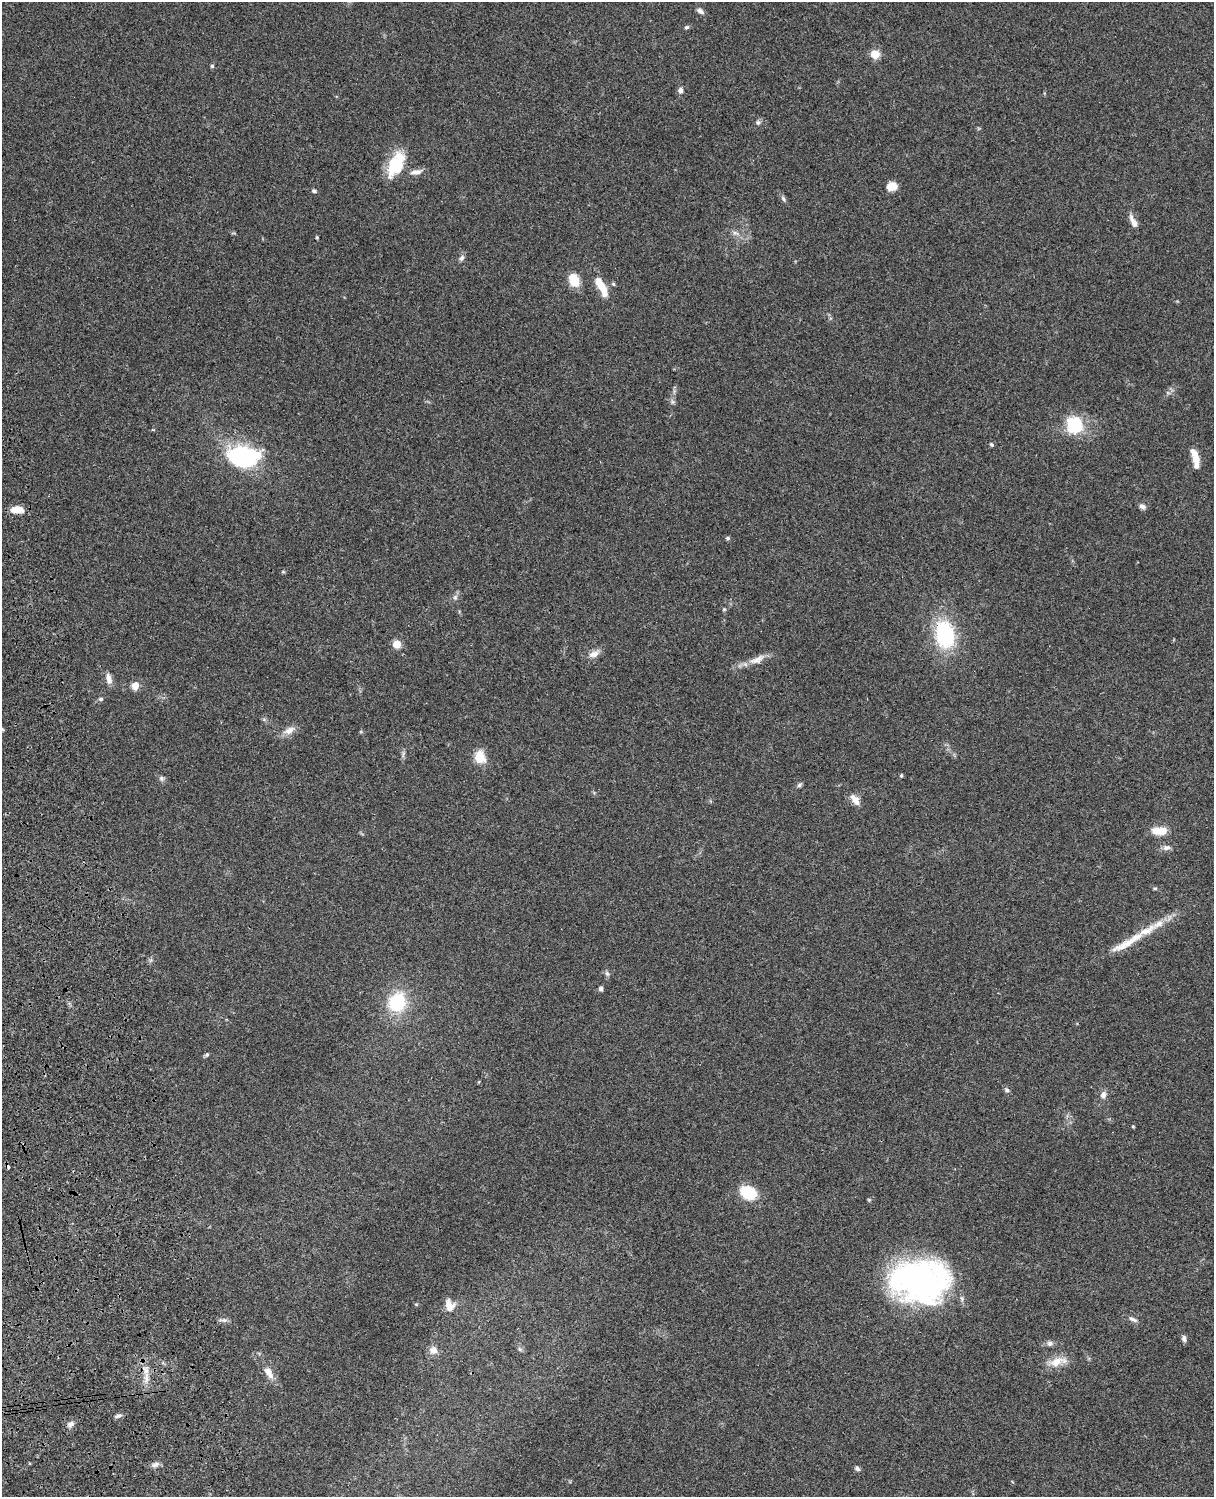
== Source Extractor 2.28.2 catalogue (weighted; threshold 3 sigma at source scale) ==
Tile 7 of 4 x 3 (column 3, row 2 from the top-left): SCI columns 2546-3757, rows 1773-3267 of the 5087 x 4926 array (HDU 1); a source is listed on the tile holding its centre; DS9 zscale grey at full resolution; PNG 1216 x 1499 px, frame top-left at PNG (2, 2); no overlay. Shown black and unused: <1% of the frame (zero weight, under 3 of 4 exposures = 6% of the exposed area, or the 3 px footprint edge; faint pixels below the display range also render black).
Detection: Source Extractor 2.28.2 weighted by HDU 2 'WHT'; one run over the whole footprint, this tile lists its part. Background 0.0958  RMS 0.0062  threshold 0.028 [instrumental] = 3 sigma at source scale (4.5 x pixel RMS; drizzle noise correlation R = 1.50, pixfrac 1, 0.05/0.05 arcsec/px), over >= 5 px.
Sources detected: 75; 1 cosmic-ray / hot-pixel residue — not listed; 3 inside a brighter listed object's ellipse — not listed separately; the other 71 listed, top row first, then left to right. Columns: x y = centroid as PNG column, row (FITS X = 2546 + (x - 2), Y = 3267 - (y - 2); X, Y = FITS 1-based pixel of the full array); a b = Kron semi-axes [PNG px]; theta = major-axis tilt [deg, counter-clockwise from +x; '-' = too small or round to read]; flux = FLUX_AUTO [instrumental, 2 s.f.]
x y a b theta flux
700 11 10 6 -31 2.2
687 27 6 4 29 1.2
875 54 5 5 - 20
212 66 5 4 - 0.8
680 90 7 6 - 2.1
758 122 7 6 - 1.5
396 164 31 15 65 23
416 172 18 6 9 3.7
892 186 10 8 13 7.7
314 191 5 4 - 1.6
783 199 9 5 -53 1.5
1133 221 20 6 -63 4.3
735 233 11 4 -22 1.9
317 237 4 4 - 0.58
462 258 9 5 53 1.7
574 280 10 8 -69 18
613 284 5 4 - 0.95
601 286 29 8 -63 12
673 402 7 4 90 1.2
1074 425 20 19 - 25
991 444 6 5 - 0.94
243 457 26 17 -4 90
1196 463 19 8 -82 5.1
1142 506 9 6 -19 2.1
17 509 15 7 -1 7.4
728 538 6 4 -1 1.1
283 572 6 4 -1 0.69
455 597 8 6 89 1.7
724 609 5 4 - 0.74
945 634 26 17 -81 53
397 644 5 5 - 19
594 654 14 8 20 4.4
757 659 25 9 26 6.7
109 679 13 7 -75 4.1
135 686 10 8 67 4.8
101 699 6 5 - 1.2
2 729 6 3 -19 0.72
289 730 17 9 26 5
403 754 11 3 79 1.4
480 757 15 12 -73 10
901 775 5 4 - 0.81
161 778 7 6 - 1.5
799 785 7 5 30 1.2
855 800 15 8 -54 5.4
1159 831 20 9 0 8.2
1166 847 11 7 6 2.5
1155 888 6 3 18 0.63
1127 943 61 10 30 17
607 973 8 5 -63 1.4
601 989 6 5 - 1.4
397 1002 22 19 67 31
207 1055 6 4 48 1.1
1007 1090 7 6 - 1.3
1103 1094 9 7 69 2.9
1133 1126 4 3 - 0.61
748 1193 12 9 -26 30
920 1281 59 41 -1 180
450 1305 16 12 -78 5.9
1133 1319 14 5 -26 2.1
223 1320 13 5 -4 1.9
1184 1339 8 5 -73 1.9
1050 1343 8 7 - 1.9
520 1349 7 4 -35 1
433 1350 10 9 - 3.9
1057 1362 24 10 15 9.1
269 1373 17 8 -55 5.6
146 1378 18 6 87 5.6
118 1416 11 5 17 1.9
71 1424 9 6 30 2.5
155 1465 10 7 25 2.4
857 1469 7 5 -21 1.5
Isophote crosses this tile's border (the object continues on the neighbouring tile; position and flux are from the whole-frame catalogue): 1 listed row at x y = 2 729